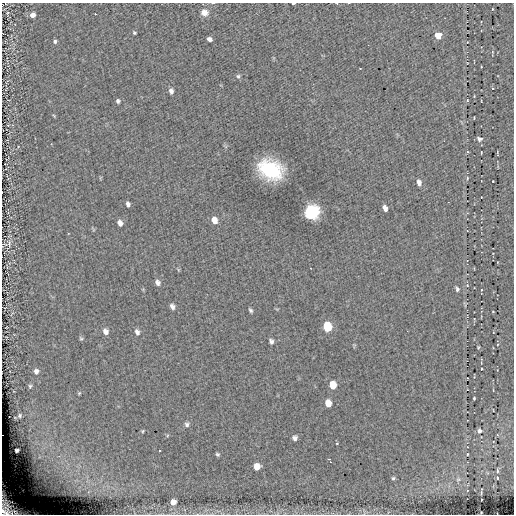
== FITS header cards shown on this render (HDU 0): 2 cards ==
NAXIS1  =                  512
NAXIS2  =                  512

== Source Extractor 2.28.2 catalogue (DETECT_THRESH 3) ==
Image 512 x 512 px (HDU 0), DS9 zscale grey, 1 PNG px = 1 image px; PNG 516 x 516 px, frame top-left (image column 1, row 512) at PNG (2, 3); no overlay
Background 0.099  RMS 4.3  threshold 12.8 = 3 sigma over >= 5 px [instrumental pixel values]
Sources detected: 65; all 65 listed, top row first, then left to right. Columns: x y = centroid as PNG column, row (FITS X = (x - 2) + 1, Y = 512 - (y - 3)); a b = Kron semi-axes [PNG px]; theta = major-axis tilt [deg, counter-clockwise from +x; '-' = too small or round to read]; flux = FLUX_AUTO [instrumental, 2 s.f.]
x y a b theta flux
293 3 4 2 - 290
492 9 3 2 - 190
204 12 8 7 - 1800
7 13 4 2 - 230
95 14 3 2 - 1000
32 15 5 4 - 1700
134 33 4 3 - 330
438 35 6 5 - 4300
209 39 5 4 - 1000
55 41 4 4 - 510
238 76 5 5 - 440
171 91 6 4 -75 950
118 101 5 4 - 580
467 101 3 3 - 260
474 118 3 2 - 200
479 139 6 5 - 690
467 152 4 3 - 250
481 152 3 2 - 200
270 170 17 13 -26 24000
467 178 4 3 - 240
493 181 2 2 - 180
419 182 7 5 -76 1200
128 204 5 4 - 720
385 208 6 4 -66 1200
311 212 8 7 - 86000
214 220 7 6 - 2000
120 223 6 5 - 1100
9 243 10 5 -88 870
157 282 7 5 -64 970
457 289 6 5 - 580
481 290 3 2 - 170
172 306 6 4 -56 950
251 310 5 3 - 490
493 311 3 2 - 180
327 327 7 6 - 14000
106 331 8 6 -51 1200
137 332 7 5 -66 910
81 338 6 5 - 410
271 341 5 4 - 810
478 347 3 3 - 280
481 369 2 2 - 210
36 371 6 6 - 880
333 385 6 5 - 5000
30 386 6 5 - 430
79 393 6 3 45 310
474 398 3 3 - 330
328 403 6 5 - 3300
20 416 6 5 - 480
187 424 6 5 - 710
143 431 5 3 - 270
479 431 6 5 - 820
295 438 5 4 - 860
337 443 3 3 - 240
17 450 4 3 - 560
159 450 3 3 - 360
217 454 4 4 - 450
467 454 3 2 - 210
39 457 6 4 71 550
329 461 6 3 -58 730
257 467 6 5 - 3200
497 471 5 3 - 390
393 478 5 4 - 420
458 479 6 4 1 410
173 502 5 5 - 1900
8 507 22 13 -57 6300
At the frame edge (FLAGS 8, measured only in part): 2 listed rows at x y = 293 3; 8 507